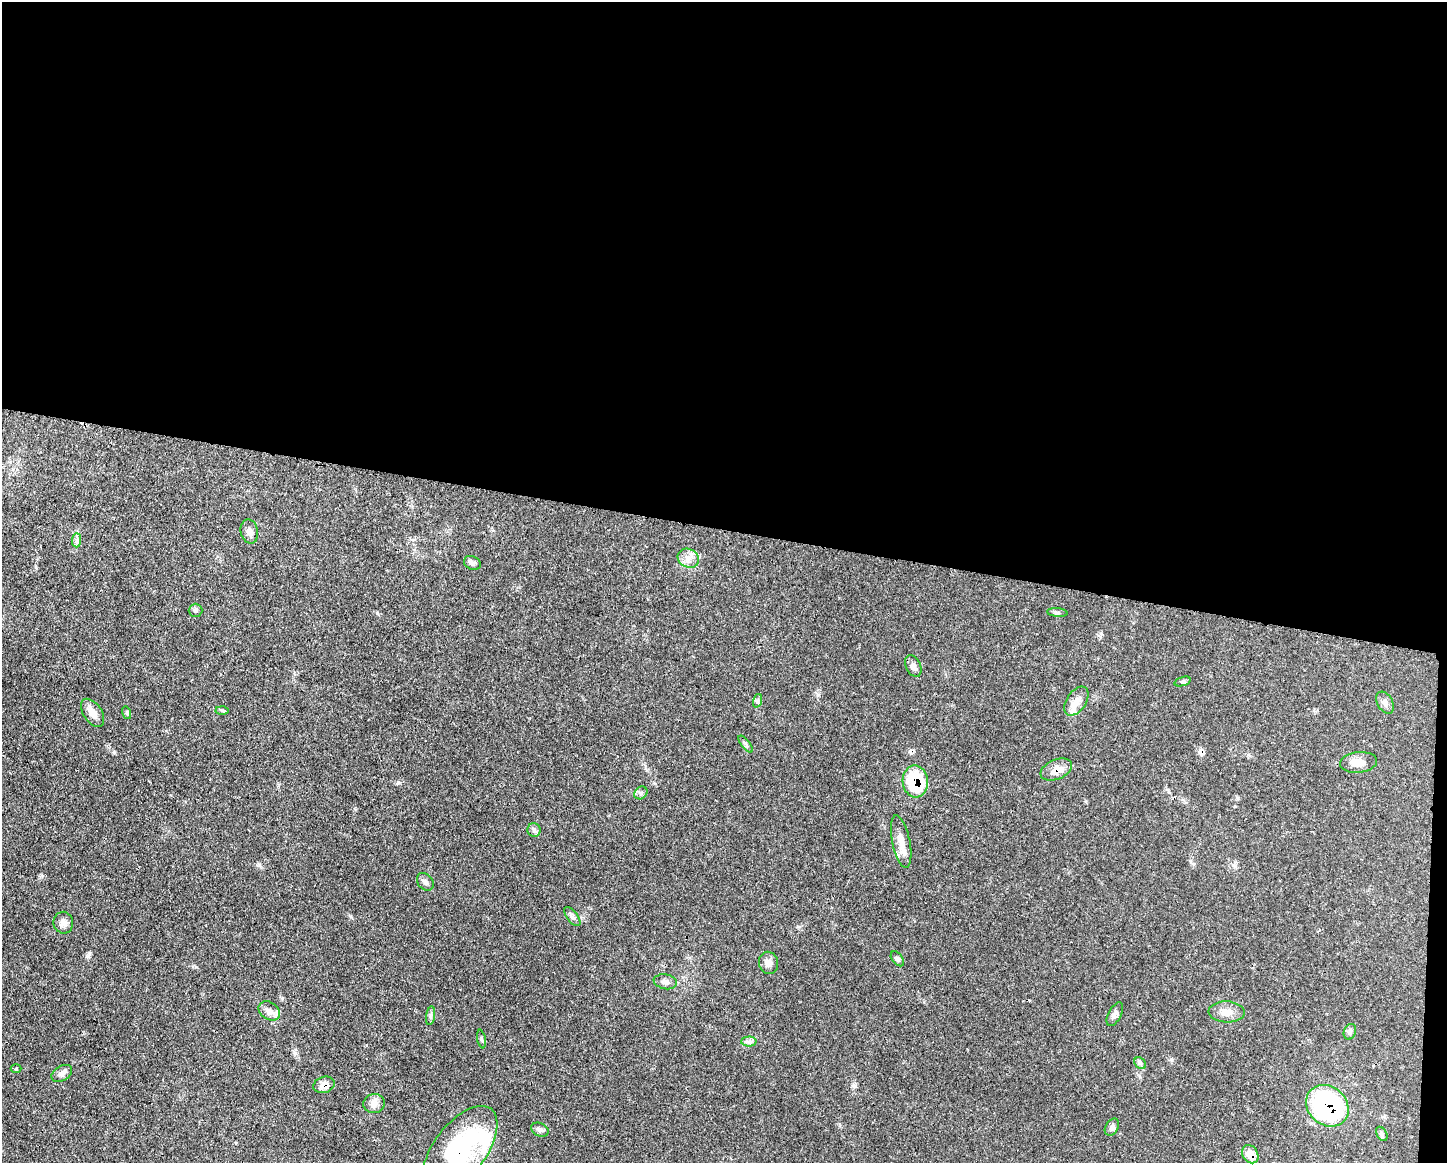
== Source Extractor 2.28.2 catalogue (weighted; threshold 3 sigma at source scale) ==
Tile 3 of 3 x 4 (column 3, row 1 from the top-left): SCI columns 3002-4446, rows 3491-4651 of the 4670 x 4658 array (HDU 1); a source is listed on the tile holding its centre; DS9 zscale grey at full resolution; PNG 1449 x 1165 px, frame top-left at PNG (2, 2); each listed source drawn as its Kron ellipse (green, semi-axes under 4 px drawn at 4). Shown black and unused: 46% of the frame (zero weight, under 3 of 4 exposures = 1% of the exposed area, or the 3 px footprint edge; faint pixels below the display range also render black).
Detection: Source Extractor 2.28.2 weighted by HDU 2 'WHT'; one run over the whole footprint, this tile lists its part. Background 0.055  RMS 0.0032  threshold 0.0145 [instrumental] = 3 sigma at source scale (4.5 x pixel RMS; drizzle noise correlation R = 1.50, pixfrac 1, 0.05/0.05 arcsec/px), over >= 5 px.
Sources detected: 50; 1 inside a brighter object's white glare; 2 cosmic-ray / hot-pixel residue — neither listed nor drawn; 2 inside a brighter listed object's ellipse — not listed separately; the other 45 listed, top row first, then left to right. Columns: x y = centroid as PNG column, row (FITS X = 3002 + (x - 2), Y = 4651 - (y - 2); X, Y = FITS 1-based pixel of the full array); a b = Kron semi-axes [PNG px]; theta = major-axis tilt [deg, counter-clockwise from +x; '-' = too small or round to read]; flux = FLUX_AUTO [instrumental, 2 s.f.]
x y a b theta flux
249 531 12 8 -77 2
77 540 7 4 89 0.81
688 558 11 9 -24 2.3
472 563 9 6 -26 0.87
196 610 7 6 - 0.72
1057 612 10 4 -5 0.66
913 666 11 7 -64 1.3
1183 681 8 3 19 0.53
757 701 7 4 71 0.58
1076 701 16 9 56 3
1385 703 12 7 -58 1.3
222 710 6 4 -4 0.49
93 713 16 9 -55 2.9
127 713 6 4 -73 0.47
746 744 10 4 -52 0.65
1358 762 19 10 6 3.2
1056 769 16 9 23 3.3
915 781 16 12 -87 19
641 793 7 6 - 0.8
534 830 7 6 - 0.8
901 842 27 9 -78 3.9
425 882 10 7 -49 1
572 917 11 5 -52 0.96
63 923 11 10 - 1.8
897 959 8 5 -53 0.66
768 963 11 9 -79 1.8
665 982 12 7 -10 1.5
269 1011 11 8 -35 1.9
1227 1012 18 10 -3 3.1
1115 1014 13 6 62 1.3
431 1016 9 4 81 0.79
1350 1032 8 6 70 0.84
481 1039 9 3 -79 0.51
749 1042 7 5 1 0.83
1140 1063 6 5 - 0.68
16 1069 5 3 - 0.31
62 1073 11 7 31 1.4
324 1085 11 8 19 2.5
374 1104 11 9 14 2
1327 1106 23 19 -41 60
1112 1127 9 6 59 1.1
540 1130 9 6 -26 1
1382 1134 8 5 -61 0.6
460 1150 51 26 53 42
1250 1154 10 7 -56 3.7
Overlapping masked pixels (flux is a lower limit): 6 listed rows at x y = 1056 769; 915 781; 324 1085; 1327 1106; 460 1150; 1250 1154
Isophote crosses this tile's border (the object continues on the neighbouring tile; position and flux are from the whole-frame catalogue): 1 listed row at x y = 460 1150
Unlisted compact peaks at least as high as the median listed source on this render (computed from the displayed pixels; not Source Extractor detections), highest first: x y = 377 613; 114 752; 398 782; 87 956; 350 916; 259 865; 196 967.